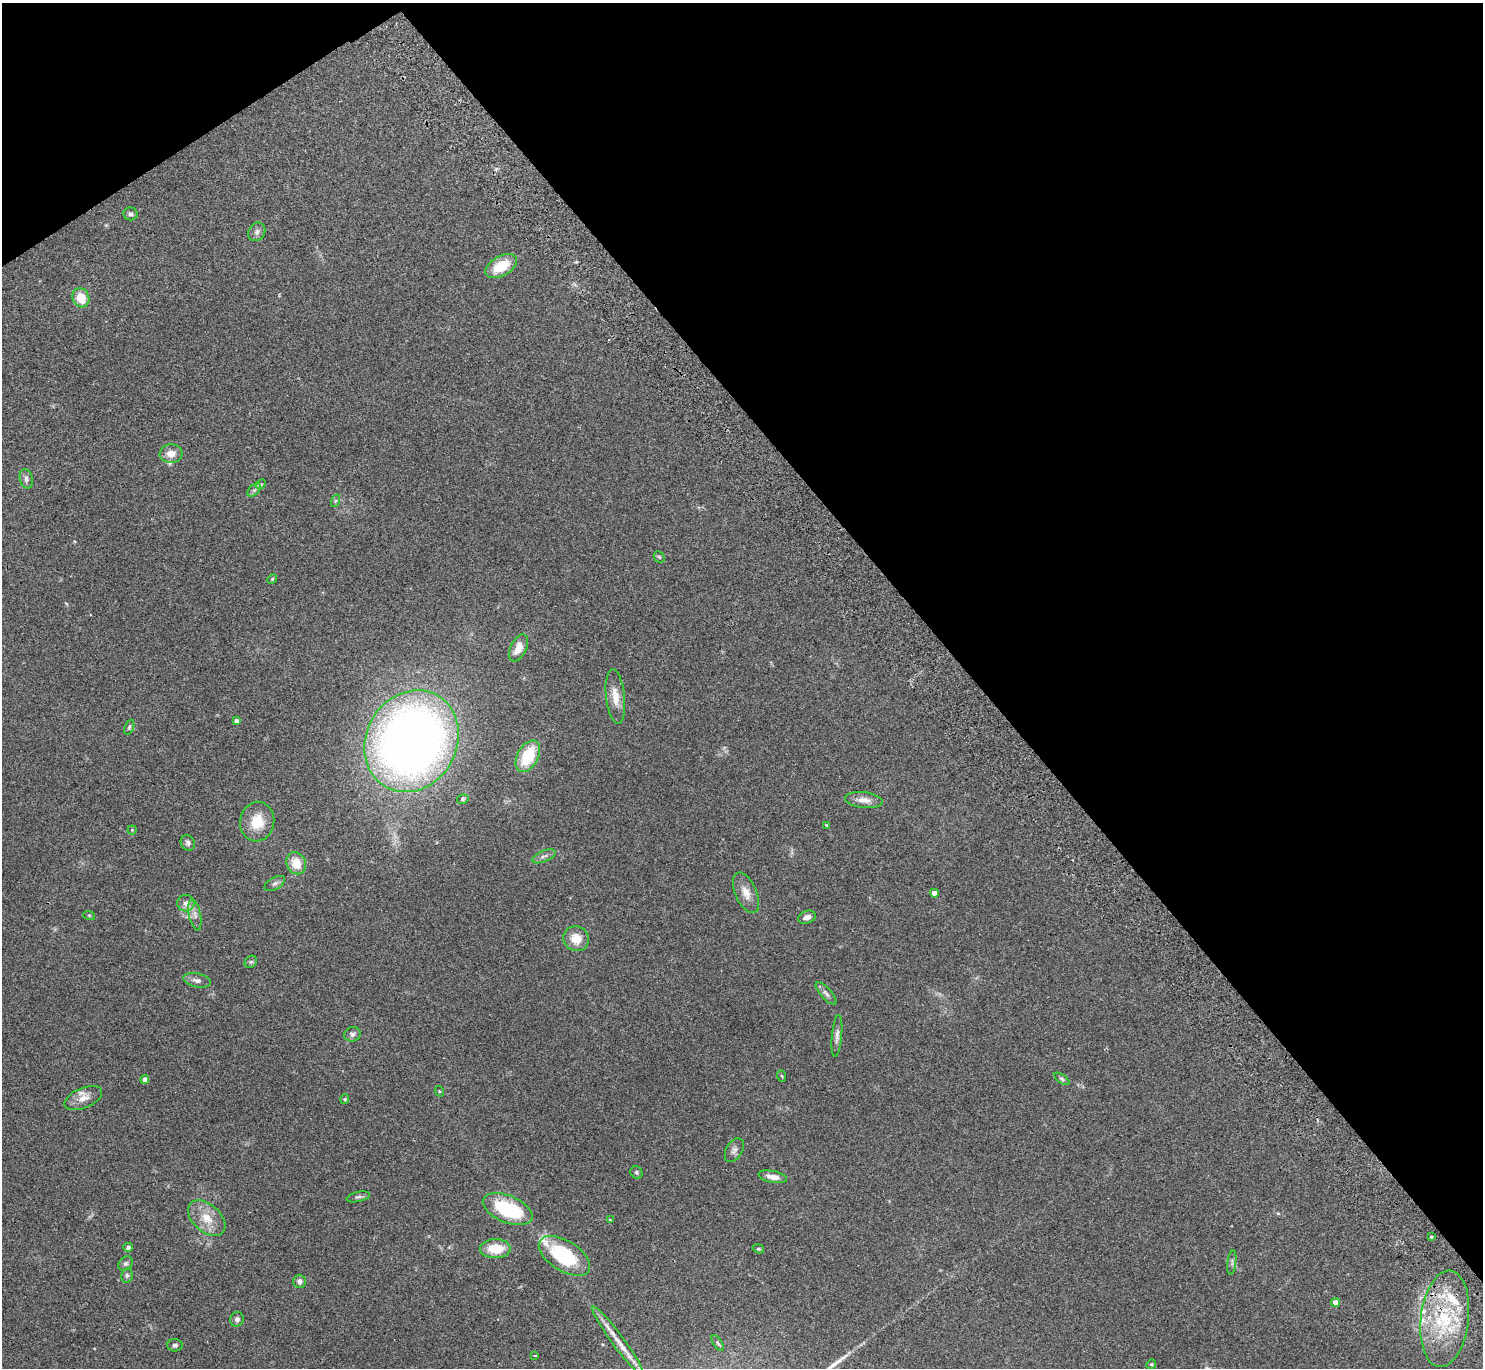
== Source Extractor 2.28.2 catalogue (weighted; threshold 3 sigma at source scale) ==
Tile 3 of 4 x 4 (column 3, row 1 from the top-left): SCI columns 3012-4492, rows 4297-5662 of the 6025 x 5999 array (HDU 1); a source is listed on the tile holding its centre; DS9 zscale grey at full resolution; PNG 1485 x 1370 px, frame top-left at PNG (2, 3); each listed source drawn as its Kron ellipse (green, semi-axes under 4 px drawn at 4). Shown black and unused: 37% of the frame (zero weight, under 2 of 3 exposures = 3% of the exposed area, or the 3 px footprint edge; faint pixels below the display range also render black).
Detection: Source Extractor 2.28.2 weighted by HDU 2 'WHT'; one run over the whole footprint, this tile lists its part. Background 0.0987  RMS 0.0088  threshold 0.0396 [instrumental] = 3 sigma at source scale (4.5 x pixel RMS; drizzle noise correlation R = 1.50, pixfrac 1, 0.05/0.05 arcsec/px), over >= 5 px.
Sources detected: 73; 5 inside a brighter listed object's ellipse — not listed separately; the other 68 listed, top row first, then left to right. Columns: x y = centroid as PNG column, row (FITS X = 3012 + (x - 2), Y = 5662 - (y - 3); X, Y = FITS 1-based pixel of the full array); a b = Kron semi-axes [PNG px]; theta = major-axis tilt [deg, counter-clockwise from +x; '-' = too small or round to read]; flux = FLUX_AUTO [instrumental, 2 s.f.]
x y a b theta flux
131 214 7 6 - 2.5
257 232 10 8 58 3
501 266 17 10 29 21
81 298 10 8 -64 15
171 454 11 9 5 7.5
26 479 10 6 -77 2.8
261 484 5 4 - 1.1
254 490 8 5 45 2
335 501 6 4 71 1.3
659 557 6 5 - 1.2
272 579 5 4 - 0.93
519 648 15 8 65 11
615 697 27 9 -84 11
236 721 4 4 - 3.3
129 727 8 4 69 1.5
412 741 52 45 60 690
528 756 17 10 61 34
463 799 6 4 17 1.3
864 800 19 8 -6 6.9
257 822 20 17 79 20
826 825 3 3 - 0.8
132 830 4 4 - 0.9
188 843 8 7 - 2.2
544 856 12 5 24 3.1
296 863 11 9 -66 15
275 883 11 5 29 2.6
746 893 22 10 -66 8.9
934 893 4 4 - 7.5
186 903 8 8 - 4.3
89 915 6 4 -19 0.97
195 915 16 6 -79 4.5
807 917 9 6 19 4.6
576 939 13 12 - 12
251 962 7 5 42 1.4
197 980 14 6 -11 3.6
826 993 14 5 -48 3.1
352 1034 8 7 - 2.6
837 1036 21 5 85 3.9
782 1076 6 3 -70 0.9
1062 1079 9 4 -36 1.6
145 1080 4 4 - 6.2
439 1091 5 3 - 0.79
83 1098 20 10 23 8.6
345 1099 5 4 - 0.92
734 1150 13 8 59 3.6
636 1172 6 5 - 1.4
773 1177 14 6 -11 7.1
358 1197 12 5 13 2.3
508 1209 26 13 -23 56
207 1218 22 13 -42 15
610 1220 3 2 - 0.81
1431 1237 3 3 - 2.3
128 1247 4 4 - 2.6
495 1249 15 9 0 18
758 1249 6 4 -19 1
564 1256 28 15 -32 62
1232 1262 12 3 83 1.5
125 1264 8 6 43 2.1
127 1275 7 5 79 1.8
299 1281 6 6 - 3.5
1336 1302 4 4 - 7.4
237 1319 7 6 - 2.6
1445 1319 48 24 83 62
618 1341 42 6 -54 13
718 1343 9 4 -56 1.5
175 1345 7 6 - 2.3
535 1356 4 2 - 0.7
1151 1364 5 4 - 0.97
Overlapping masked pixels (flux is a lower limit): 1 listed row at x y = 1445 1319